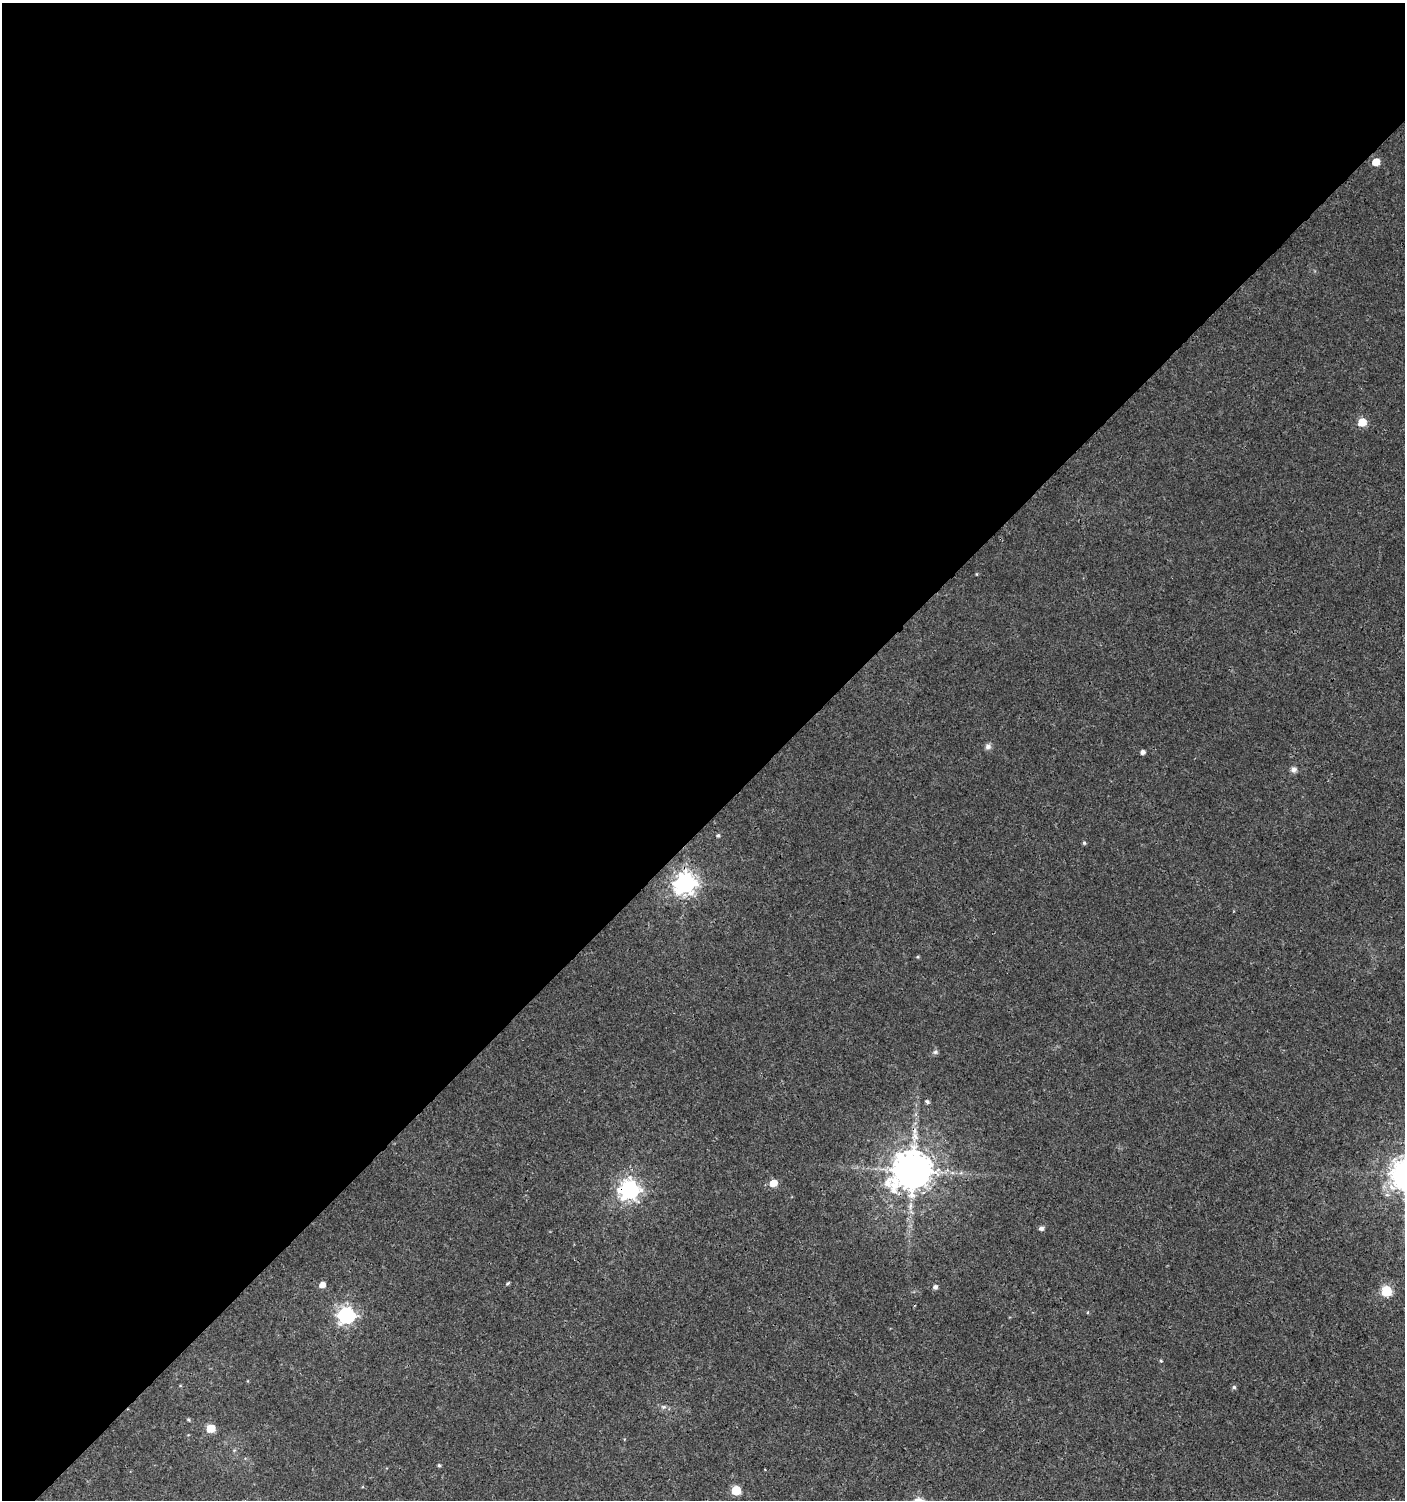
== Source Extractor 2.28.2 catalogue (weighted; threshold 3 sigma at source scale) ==
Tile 2 of 4 x 4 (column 2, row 1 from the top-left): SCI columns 1609-3011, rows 4529-6026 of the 6061 x 6086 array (HDU 1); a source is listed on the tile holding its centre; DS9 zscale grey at full resolution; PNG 1407 x 1502 px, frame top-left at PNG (2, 3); no overlay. Shown black and unused: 55% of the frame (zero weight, under 3 of 4 exposures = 4% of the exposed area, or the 3 px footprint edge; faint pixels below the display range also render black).
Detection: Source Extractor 2.28.2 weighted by HDU 2 'WHT'; one run over the whole footprint, this tile lists its part. Background 0.00379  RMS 0.0021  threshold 0.00932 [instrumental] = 3 sigma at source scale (4.5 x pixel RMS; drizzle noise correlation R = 1.50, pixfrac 1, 0.0396/0.0396 arcsec/px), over >= 5 px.
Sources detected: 29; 1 cosmic-ray / hot-pixel residue — not listed; the other 28 listed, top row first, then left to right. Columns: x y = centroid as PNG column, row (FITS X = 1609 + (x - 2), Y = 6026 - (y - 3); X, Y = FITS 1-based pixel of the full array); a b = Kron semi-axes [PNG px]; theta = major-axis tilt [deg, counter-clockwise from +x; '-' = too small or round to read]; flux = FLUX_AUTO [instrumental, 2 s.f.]
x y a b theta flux
1376 162 5 5 - 3.9
1362 422 5 5 - 7
988 746 8 7 - 0.74
1143 752 5 4 - 0.76
1294 769 8 8 - 0.73
718 835 5 4 - 0.32
1084 843 5 4 - 0.31
685 883 8 7 - 150
935 1052 7 6 - 0.45
927 1102 6 4 -45 0.42
915 1137 15 7 88 1.8
912 1171 11 10 - 660
773 1183 6 5 - 3.3
629 1190 8 7 - 110
1041 1228 5 5 - 0.72
508 1283 6 3 44 0.23
322 1285 5 5 - 1.7
935 1287 6 5 - 0.58
1386 1291 6 6 - 16
1088 1312 4 3 - 0.18
346 1315 7 7 - 69
1161 1361 4 4 - 0.23
1234 1387 5 5 - 0.35
664 1407 6 5 - 0.46
189 1420 5 3 - 0.23
211 1428 6 5 - 5.6
439 1465 4 4 - 0.28
736 1490 6 5 - 8.6
Overlapping masked pixels (flux is a lower limit): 2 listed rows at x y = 912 1171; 629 1190